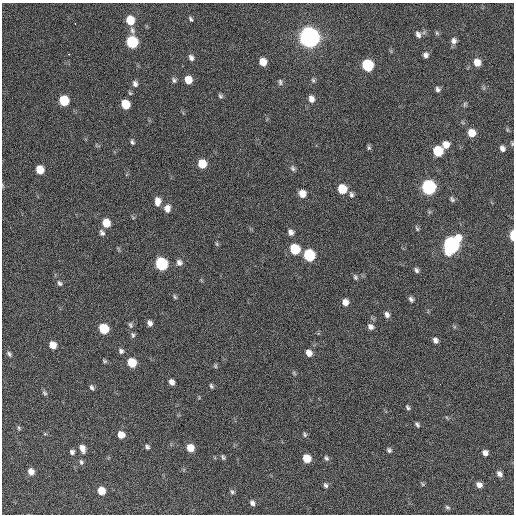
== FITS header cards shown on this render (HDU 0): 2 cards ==
NAXIS1  =                  512 / Axis length
NAXIS2  =                  512 / Axis length

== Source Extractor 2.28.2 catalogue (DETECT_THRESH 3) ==
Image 512 x 512 px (HDU 0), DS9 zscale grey, 1 PNG px = 1 image px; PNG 516 x 516 px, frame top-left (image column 1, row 512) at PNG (2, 3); no overlay
Background 247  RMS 16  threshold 47.2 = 3 sigma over >= 5 px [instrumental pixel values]
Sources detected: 104; all 104 listed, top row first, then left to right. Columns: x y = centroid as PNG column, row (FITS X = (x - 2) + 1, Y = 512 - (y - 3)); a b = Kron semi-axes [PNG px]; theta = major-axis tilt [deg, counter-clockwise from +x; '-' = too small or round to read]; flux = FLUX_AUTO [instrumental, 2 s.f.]
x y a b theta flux
191 19 6 4 -63 1900
130 20 8 7 - 22000
75 24 3 2 - 1800
132 30 10 6 -68 3900
437 33 6 5 - 1600
418 34 9 6 -68 3900
309 37 8 8 - 890000
454 41 9 7 -79 4300
132 42 8 7 - 76000
68 54 3 2 - 3300
426 55 6 5 - 3600
191 58 8 6 -67 3700
263 62 7 6 - 12000
477 62 8 7 - 11000
367 65 8 7 - 71000
174 80 7 6 - 2500
188 80 7 6 - 12000
313 80 6 5 - 1800
280 82 8 5 -88 2200
135 84 8 7 - 3900
438 89 7 5 -68 2800
220 96 6 5 - 2000
311 99 8 6 -72 6100
64 100 7 6 - 38000
125 104 7 6 - 24000
465 104 8 4 68 1800
471 133 7 7 - 14000
132 142 7 5 -74 2100
446 145 7 7 - 9000
369 148 7 5 -90 1800
502 148 7 5 -59 3700
438 151 7 7 - 42000
202 164 7 7 - 20000
293 168 10 6 -68 2900
40 170 7 6 - 16000
429 187 8 7 - 190000
342 189 7 7 - 24000
302 193 8 7 - 9100
351 195 9 6 -73 3100
452 199 8 6 -49 2300
157 201 10 7 89 7700
167 208 9 8 - 6500
106 223 8 7 - 15000
417 229 7 4 -54 1800
291 232 8 7 - 4400
102 233 8 6 -60 3200
512 235 8 3 90 16000
217 244 5 4 - 1400
451 245 10 8 61 330000
295 249 8 7 - 42000
309 255 8 7 - 71000
179 262 8 7 - 4300
161 264 8 7 - 98000
416 270 7 5 -66 2600
355 277 7 5 -63 2200
59 283 8 6 -56 2700
175 297 7 4 -60 1700
411 299 7 5 -56 2900
345 302 7 7 - 6600
387 315 8 6 -66 3900
149 323 7 5 -67 4100
130 325 9 6 -69 2500
370 327 8 6 -39 4300
104 329 7 6 - 37000
133 335 8 6 -76 2300
435 340 7 5 -57 3900
53 345 7 6 - 11000
121 351 6 6 - 2900
309 353 7 6 - 7000
9 354 8 5 -56 2500
105 361 7 4 -27 1600
132 362 7 6 - 25000
215 366 6 5 - 1600
294 373 7 4 -46 1400
172 382 6 5 - 5100
440 384 2 2 - 1300
211 386 6 4 -69 1900
92 387 8 5 -64 2500
44 393 7 5 -41 1900
408 408 6 4 -59 2000
417 424 7 4 -48 2100
19 428 6 4 -61 1500
45 434 6 3 -18 1100
305 434 7 5 -75 1800
121 435 7 7 - 9400
147 447 6 5 - 2300
82 448 8 6 -68 6700
190 448 7 6 - 13000
389 450 6 5 - 2200
72 452 6 6 - 2700
485 453 5 5 - 4600
223 457 8 5 -60 2000
307 458 7 6 - 18000
326 458 7 5 -60 2300
81 462 7 5 -63 2200
31 472 7 6 - 7500
499 474 6 5 - 4000
422 484 6 3 -70 1200
326 485 7 5 -57 2400
479 485 6 5 - 4800
101 491 6 6 - 15000
232 492 7 5 -55 2200
252 503 7 5 -62 3500
447 507 7 5 -18 1800
At the frame edge (FLAGS 8, measured only in part): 2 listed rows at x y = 502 148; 512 235